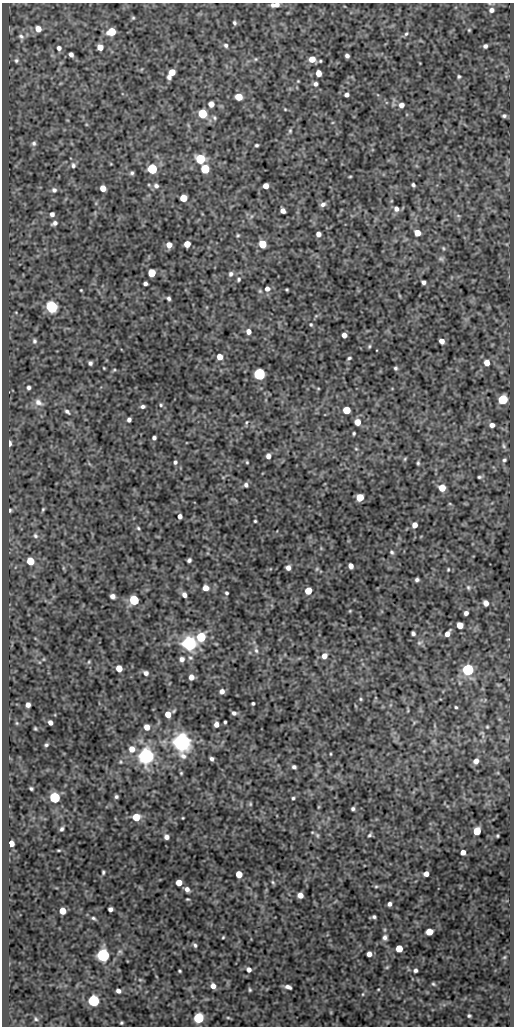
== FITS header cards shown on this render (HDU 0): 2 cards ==
NAXIS1  =                  512
NAXIS2  =                 1024

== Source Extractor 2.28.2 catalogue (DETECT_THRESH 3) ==
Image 512 x 1024 px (HDU 0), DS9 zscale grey, 1 PNG px = 1 image px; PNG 516 x 1028 px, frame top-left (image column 1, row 1024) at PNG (2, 3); no overlay
Background 48.6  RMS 0.55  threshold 1.64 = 3 sigma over >= 5 px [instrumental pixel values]
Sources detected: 239; all 239 listed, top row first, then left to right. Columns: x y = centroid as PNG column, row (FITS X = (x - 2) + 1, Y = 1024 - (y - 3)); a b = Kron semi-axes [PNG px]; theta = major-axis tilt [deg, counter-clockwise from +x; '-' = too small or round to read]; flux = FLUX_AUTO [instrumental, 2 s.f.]
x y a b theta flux
275 5 8 4 6 220
491 10 7 6 - 150
133 18 5 4 - 46
234 23 5 4 - 67
38 29 7 6 - 310
469 30 4 4 - 40
111 32 6 5 - 930
406 34 6 4 61 62
21 36 9 7 -37 120
226 45 6 5 - 80
485 46 4 4 - 96
100 47 5 5 - 320
59 48 6 5 - 120
71 54 5 4 - 130
347 56 5 4 - 110
256 59 5 5 - 45
312 59 5 5 - 390
16 61 6 6 - 82
320 61 3 3 - 38
172 72 6 5 - 430
318 73 5 4 - 300
459 76 4 4 - 56
169 77 5 4 - 110
315 84 5 5 - 100
346 95 4 4 - 120
239 97 5 5 - 660
211 104 5 5 - 270
401 105 6 6 - 190
285 109 4 4 - 30
202 114 5 5 - 1900
504 116 5 4 - 75
214 118 6 5 - 66
290 131 6 5 - 56
34 143 7 6 - 96
256 145 3 3 - 54
200 159 6 5 - 2300
73 165 8 7 - 110
152 169 5 5 - 2900
205 169 5 5 - 1600
132 173 5 5 - 71
350 176 4 3 - 34
413 185 4 3 - 71
156 186 7 6 - 110
266 186 5 5 - 240
103 188 5 5 - 320
54 190 7 7 - 120
183 198 5 5 - 610
323 204 8 6 16 130
396 209 7 6 - 160
283 211 5 4 - 200
52 214 5 5 - 120
458 216 6 4 -1 56
54 223 7 5 28 120
417 233 5 5 - 400
318 234 5 4 - 170
238 235 5 4 - 44
187 244 5 5 - 380
262 244 5 5 - 980
169 245 5 5 - 250
443 248 5 4 - 48
441 259 8 6 -2 83
152 273 5 5 - 870
231 274 7 6 - 110
238 279 6 5 - 67
423 282 4 4 - 100
145 283 4 4 - 97
267 289 7 6 - 180
81 290 3 2 - 31
287 290 3 3 - 40
400 296 5 3 - 34
169 298 4 3 - 74
52 307 6 5 - 7000
311 325 5 4 - 45
248 331 6 5 - 210
344 335 5 4 - 230
34 341 7 6 - 87
442 341 5 4 - 210
369 346 6 4 70 49
219 357 5 5 - 350
349 358 4 3 - 54
90 363 4 4 - 83
487 363 6 6 - 290
104 368 3 2 - 31
395 368 5 4 - 63
114 370 5 3 - 39
259 374 5 5 - 7500
29 387 4 4 - 82
318 388 5 3 - 32
503 399 6 5 - 2200
38 402 12 8 -30 220
161 405 5 5 - 51
143 406 5 3 - 86
346 410 5 5 - 860
67 412 6 4 -36 82
129 420 4 4 - 110
246 422 6 4 70 48
357 422 5 5 - 400
492 425 5 5 - 170
354 433 3 3 - 47
154 438 4 4 - 86
10 443 5 3 - 130
504 446 8 5 -72 75
356 449 5 4 - 42
268 456 5 5 - 180
405 459 5 4 - 46
504 460 6 5 - 66
175 462 5 4 - 73
247 462 5 4 - 44
418 463 6 4 -90 57
479 477 5 4 - 60
246 485 5 5 - 96
442 488 5 5 - 530
360 497 5 5 - 770
450 504 5 3 - 34
43 509 6 4 63 49
10 510 4 3 - 51
180 516 4 4 - 130
255 521 3 3 - 41
415 525 5 5 - 230
138 528 5 4 - 49
35 536 7 6 - 92
392 552 6 5 - 67
189 560 4 4 - 88
30 561 5 5 - 800
351 566 5 4 - 200
288 568 5 4 - 170
317 569 6 5 - 55
448 569 4 3 - 36
417 580 4 4 - 82
468 587 7 6 - 69
206 588 6 6 - 270
308 591 5 5 - 690
226 593 5 4 - 58
184 595 6 5 - 160
113 596 5 4 - 160
134 600 6 5 - 2700
486 603 5 4 - 210
350 611 4 3 - 35
466 613 4 4 - 120
460 625 5 5 - 480
413 633 4 4 - 84
447 634 6 4 53 200
201 637 6 5 - 2100
189 643 6 6 - 17000
419 643 8 6 1 88
256 650 8 6 -72 100
324 656 6 6 - 260
190 658 8 6 -34 90
182 659 7 6 - 140
89 662 5 4 - 41
119 668 5 5 - 480
468 670 5 5 - 6300
146 673 7 6 - 120
191 677 6 5 - 220
460 683 6 4 -71 43
222 691 5 5 - 150
361 699 4 4 - 41
253 703 3 3 - 54
28 705 5 4 - 160
456 707 3 3 - 44
408 710 6 3 73 34
234 713 5 4 - 90
168 714 5 5 - 410
50 722 4 4 - 150
225 722 3 3 - 51
17 723 5 3 - 38
216 724 5 4 - 200
147 727 5 5 - 310
487 727 4 4 - 36
35 729 3 2 - 40
482 733 8 4 -38 64
182 742 7 6 - 28000
46 745 5 4 - 60
132 749 7 7 - 320
330 754 4 2 - 33
146 756 6 6 - 20000
212 759 4 4 - 87
476 761 6 5 - 210
120 762 6 5 - 51
294 767 4 4 - 83
181 773 4 4 - 40
31 788 4 3 - 56
116 797 4 4 - 67
55 798 6 5 - 4400
293 798 3 3 - 49
250 804 5 4 - 47
318 807 5 3 - 34
353 809 4 3 - 70
136 817 5 5 - 880
183 818 3 2 - 28
62 829 5 4 - 74
477 831 5 5 - 980
317 835 8 5 -71 67
370 835 5 4 - 62
497 836 3 3 - 45
166 837 5 4 - 160
11 843 5 4 - 410
58 850 6 3 8 40
463 852 4 4 - 230
103 872 4 3 - 52
239 874 5 5 - 570
426 874 5 4 - 210
273 882 6 5 - 56
179 883 5 5 - 420
376 886 5 5 - 52
187 889 5 4 - 160
300 895 5 5 - 240
188 899 4 3 - 37
389 904 4 4 - 110
110 909 4 4 - 110
63 911 5 5 - 580
374 917 4 4 - 69
93 918 6 4 -18 62
429 932 5 5 - 510
223 937 3 3 - 38
385 937 7 6 - 120
195 945 5 4 - 75
399 948 5 5 - 650
369 954 5 4 - 190
103 955 6 5 - 10000
504 957 5 4 - 42
387 967 7 4 45 47
249 970 6 5 - 140
415 970 4 4 - 85
180 971 3 3 - 43
140 980 6 4 -1 47
433 984 6 4 -39 54
213 986 5 5 - 220
288 987 7 4 -14 130
378 989 4 3 - 27
250 990 5 4 - 49
118 991 5 4 - 130
363 994 5 3 - 35
94 1001 6 5 - 5900
469 1016 4 3 - 56
199 1018 6 5 - 3500
228 1018 6 3 -1 42
36 1019 5 4 - 49
121 1023 3 3 - 44
At the frame edge (FLAGS 8, measured only in part): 1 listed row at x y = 275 5